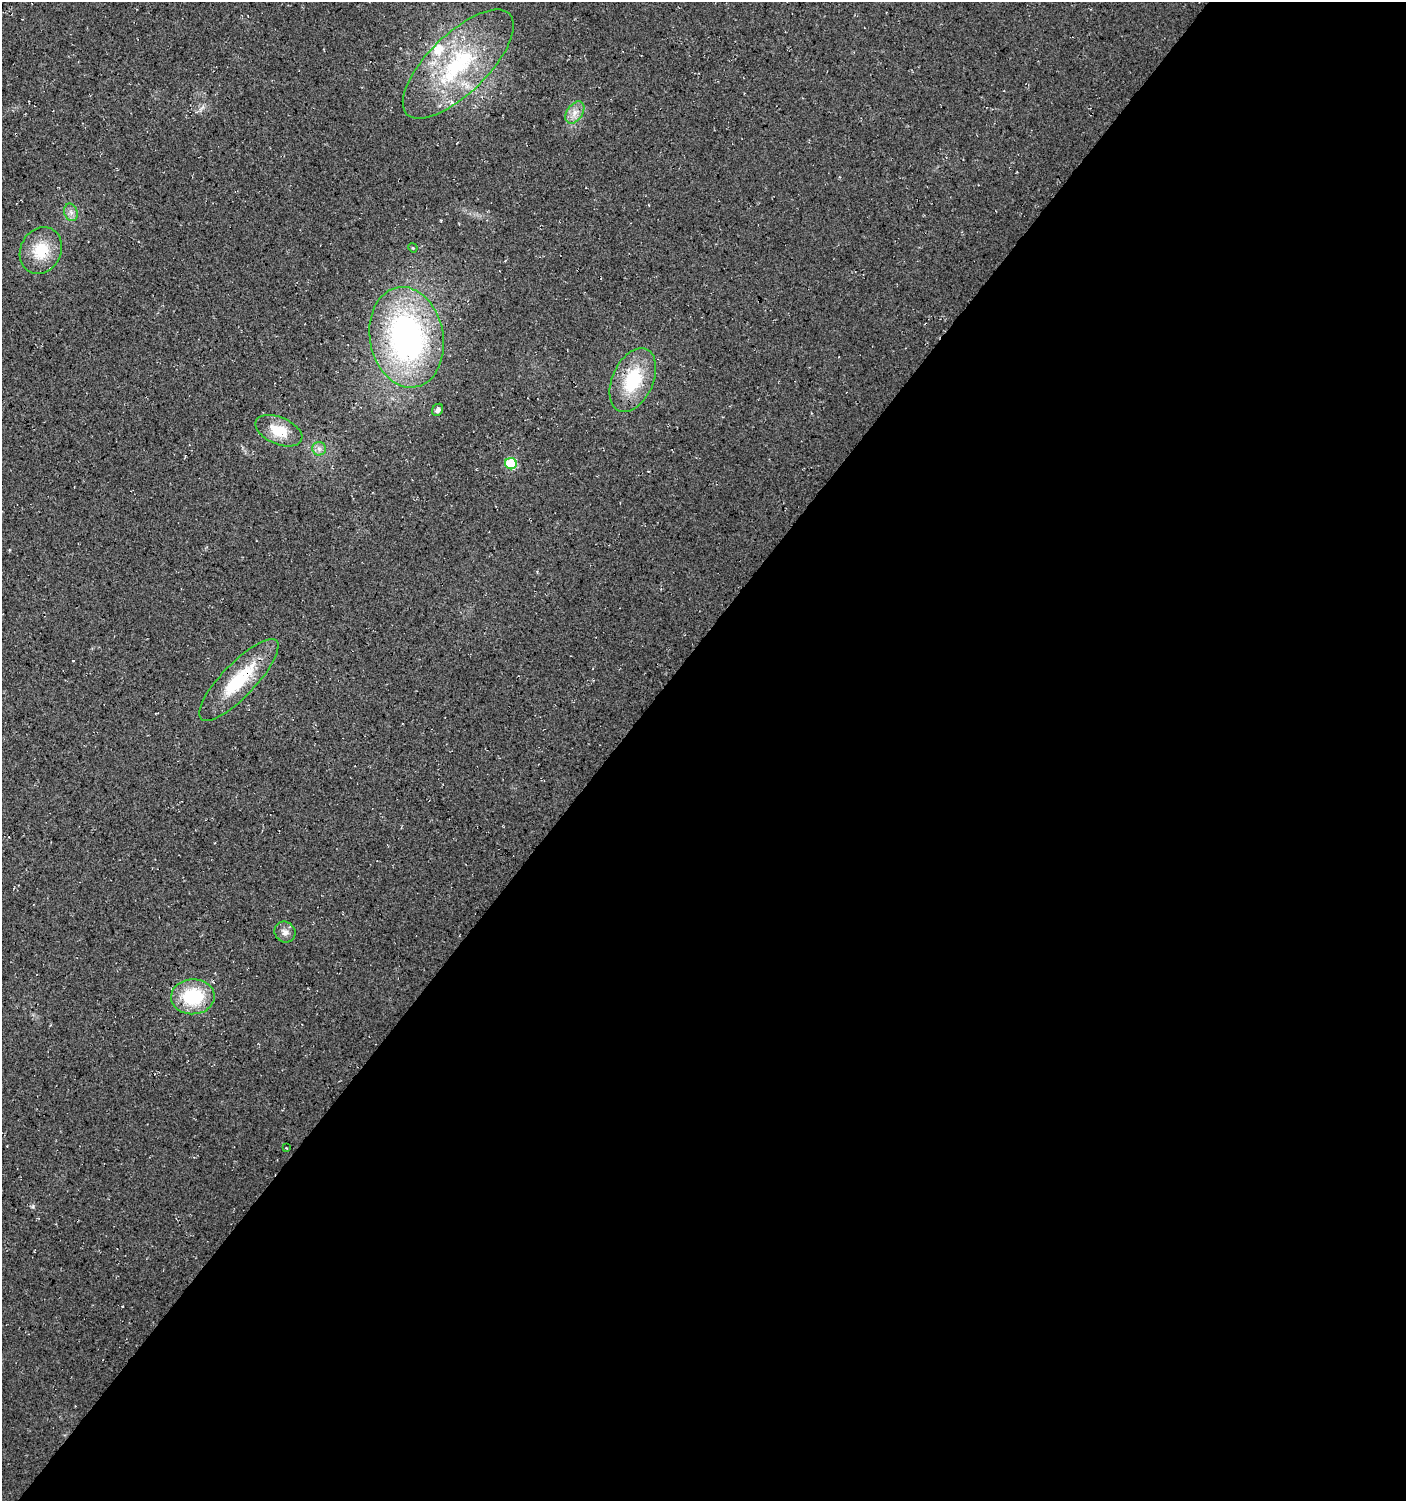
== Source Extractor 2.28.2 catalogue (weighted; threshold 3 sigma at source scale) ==
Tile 12 of 4 x 4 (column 4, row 3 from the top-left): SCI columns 4450-5853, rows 1500-2998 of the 6043 x 6022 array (HDU 1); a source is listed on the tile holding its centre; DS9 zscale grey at full resolution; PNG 1408 x 1503 px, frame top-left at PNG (2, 2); each listed source drawn as its Kron ellipse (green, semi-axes under 4 px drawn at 4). Shown black and unused: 56% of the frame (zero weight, under 3 of 4 exposures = <1% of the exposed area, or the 3 px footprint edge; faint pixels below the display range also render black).
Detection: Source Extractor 2.28.2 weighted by HDU 2 'WHT'; one run over the whole footprint, this tile lists its part. Background 0.0176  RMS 0.0054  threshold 0.0244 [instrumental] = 3 sigma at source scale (4.5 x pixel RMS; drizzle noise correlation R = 1.50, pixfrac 1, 0.0396/0.0396 arcsec/px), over >= 5 px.
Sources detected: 16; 1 inside a brighter listed object's ellipse — not listed separately; the other 15 listed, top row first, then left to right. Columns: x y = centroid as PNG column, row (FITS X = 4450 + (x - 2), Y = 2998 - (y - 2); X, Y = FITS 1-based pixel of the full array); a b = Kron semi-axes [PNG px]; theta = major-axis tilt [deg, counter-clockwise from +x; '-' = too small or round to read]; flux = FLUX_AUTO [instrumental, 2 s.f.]
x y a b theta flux
458 64 72 29 44 69
575 112 12 8 56 4.1
71 212 9 6 -69 2.3
413 248 5 4 - 0.49
41 250 24 20 63 18
407 337 51 37 -79 150
633 380 34 20 65 30
438 410 6 5 - 1.6
279 431 25 13 -23 14
319 449 7 6 - 2
511 464 6 5 - 28
239 680 54 16 46 31
285 932 11 10 - 3.3
193 997 22 17 3 31
286 1148 3 2 - 0.49
Overlapping masked pixels (flux is a lower limit): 1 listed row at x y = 633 380